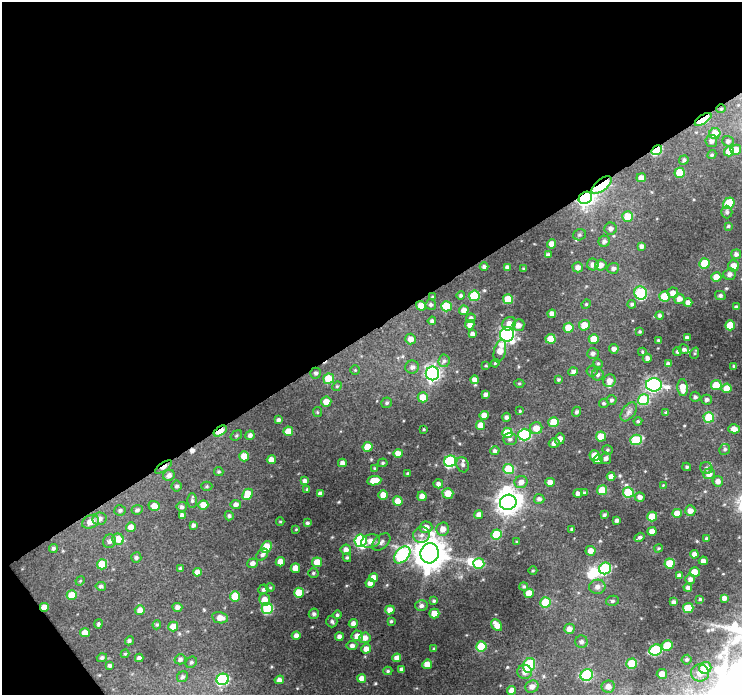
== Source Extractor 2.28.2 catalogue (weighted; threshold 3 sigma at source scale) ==
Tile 1 of 2 x 2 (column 1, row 1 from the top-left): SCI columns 1-740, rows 736-1428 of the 1482 x 1465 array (HDU 1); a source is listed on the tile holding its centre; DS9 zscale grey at full resolution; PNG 744 x 697 px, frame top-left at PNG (2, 2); each listed source drawn as its Kron ellipse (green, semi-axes under 4 px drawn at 4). Shown black and unused: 49% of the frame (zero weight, under 3 of 4 exposures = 1% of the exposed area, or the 3 px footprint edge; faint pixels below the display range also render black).
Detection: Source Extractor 2.28.2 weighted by HDU 2 'WHT'; one run over the whole footprint, this tile lists its part. Background 0.063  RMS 0.0099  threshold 0.0445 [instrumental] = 3 sigma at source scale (4.5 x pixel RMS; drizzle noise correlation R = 1.50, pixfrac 1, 0.0396/0.0396 arcsec/px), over >= 5 px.
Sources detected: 332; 3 inside a brighter object's white glare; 1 cosmic-ray / hot-pixel residue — neither listed nor drawn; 4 inside a brighter listed object's ellipse — not listed separately; the other 324 listed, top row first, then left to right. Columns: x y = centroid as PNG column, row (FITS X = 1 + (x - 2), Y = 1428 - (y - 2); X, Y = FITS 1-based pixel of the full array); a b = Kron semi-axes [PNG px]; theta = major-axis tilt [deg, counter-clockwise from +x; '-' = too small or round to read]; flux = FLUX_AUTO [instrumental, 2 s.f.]
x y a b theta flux
721 109 5 4 - 1.2
703 119 9 4 34 54
715 134 6 5 - 17
711 141 6 6 - 3.5
728 141 5 5 - 3
657 150 6 4 34 56
736 150 5 5 - 12
729 151 5 5 - 10
712 155 5 4 - 1.2
684 160 5 4 - 1.7
680 173 5 5 - 24
641 178 5 4 - 6.2
602 185 12 5 38 95
585 198 7 6 - 350
729 203 6 5 - 34
727 212 6 5 - 2.1
628 216 5 5 - 16
728 226 4 4 - 1.2
611 229 6 6 - 3.3
580 235 6 5 - 1.7
604 241 6 5 - 3
552 244 4 4 - 7.6
642 246 4 4 - 3.4
736 254 5 5 - 3
548 255 4 4 - 3.1
704 263 5 5 - 22
593 264 6 5 - 4.7
601 265 5 5 - 6.1
733 266 5 5 - 8.1
484 267 4 4 - 2.6
507 267 4 4 - 2.9
578 267 5 5 - 5.2
613 268 6 5 - 3
524 269 3 3 - 1.2
730 274 6 5 - 3.7
716 277 5 4 - 11
641 293 7 6 - 73
673 293 5 5 - 5.2
461 295 4 4 - 2
720 295 5 4 - 2.2
474 296 5 5 - 46
664 296 5 5 - 24
433 297 4 3 - 1.3
508 299 5 5 - 23
679 299 5 5 - 5.5
688 303 4 4 - 5.2
586 304 5 4 - 1.2
632 304 4 4 - 1.9
431 305 5 5 - 2.2
421 306 5 4 - 9.2
446 306 5 5 - 31
736 307 4 3 - 2
464 310 5 4 - 6.8
552 314 4 4 - 6
660 315 4 4 - 2.2
471 318 5 4 - 2.9
432 321 4 4 - 2.8
509 324 7 6 - 7.5
470 325 5 4 - 5.2
518 325 6 5 - 6.1
584 325 5 5 - 11
730 325 5 5 - 23
568 328 5 5 - 16
640 331 3 3 - 1.3
472 334 4 4 - 3.3
507 334 7 7 - 240
687 338 4 4 - 3.3
411 339 5 5 - 7.3
551 339 5 5 - 17
594 339 5 5 - 11
658 340 3 3 - 1.3
614 349 5 4 - 4.2
684 349 5 4 - 2.5
500 351 12 6 76 10
677 351 4 4 - 2.1
642 352 4 3 - 1
593 353 6 5 - 2.9
695 353 6 3 72 1.1
647 358 4 4 - 3.5
444 361 6 5 - 2.5
495 363 4 3 - 0.93
598 363 5 4 - 1.3
668 364 4 4 - 3.4
486 366 4 3 - 0.87
734 366 3 3 - 1.5
412 367 7 6 - 3.7
355 370 5 5 - 1.3
592 371 5 5 - 1.7
573 372 4 4 - 3.4
316 373 5 5 - 2.5
432 373 7 6 - 260
598 375 6 5 - 2.1
329 379 5 5 - 23
474 380 4 4 - 5.9
558 380 4 4 - 1.3
609 381 7 6 - 6.4
519 383 5 3 - 1
654 385 8 6 -1 230
716 385 5 5 - 22
337 386 5 4 - 1.2
683 388 8 5 -85 11
727 388 5 5 - 14
486 395 4 3 - 3
423 397 5 5 - 11
695 397 5 5 - 2.4
611 400 5 5 - 1.8
643 400 5 5 - 50
707 400 5 5 - 2.7
326 402 5 5 - 8.6
387 403 5 5 - 2
604 403 5 4 - 1.6
520 411 3 3 - 0.97
317 412 5 4 - 1.3
577 412 5 4 - 2.2
629 412 11 6 53 3.9
666 412 4 3 - 0.98
484 415 4 4 - 6.9
506 417 4 4 - 2.3
709 417 5 5 - 32
278 420 4 4 - 2.9
638 421 4 4 - 1.2
554 422 5 5 - 17
481 425 5 4 - 8.8
536 428 6 6 - 9.5
424 429 3 2 - 0.87
734 429 6 4 -14 7.7
220 431 7 4 34 27
288 431 5 4 - 12
507 433 5 5 - 25
236 435 6 4 36 1.5
250 435 5 4 - 3.2
525 435 6 6 - 86
601 436 5 5 - 18
510 439 7 5 0 2.4
560 439 6 5 - 5.3
636 440 6 5 - 42
554 443 5 4 - 4.6
367 447 5 5 - 19
725 449 5 5 - 1.9
607 450 5 4 - 1.4
495 451 4 4 - 2.5
398 453 5 4 - 7.4
244 456 5 5 - 13
594 456 5 5 - 14
606 458 5 5 - 3.5
271 460 4 4 - 8.5
598 460 5 4 - 5.3
450 461 6 5 - 110
342 463 4 4 - 3.9
383 463 5 4 - 1.4
463 465 8 6 -70 3
164 467 10 3 37 8.4
687 467 4 3 - 1.6
375 468 3 3 - 0.91
706 468 6 6 - 2.2
509 469 5 5 - 33
219 472 5 4 - 1.4
408 473 3 3 - 1.3
709 474 6 5 - 6
169 475 6 5 - 4.2
611 476 4 4 - 5.7
305 481 4 4 - 3.5
374 481 7 4 8 14
718 481 5 5 - 4.7
521 482 6 6 - 5.4
550 482 4 4 - 5.9
438 484 5 4 - 4
663 485 4 4 - 0.8
177 486 5 5 - 2.4
207 486 5 4 - 1.4
307 489 4 4 - 1.4
602 490 5 5 - 23
628 492 5 5 - 40
448 493 5 5 - 11
578 493 4 4 - 3.5
585 493 4 4 - 1.7
248 494 6 5 - 19
320 494 4 4 - 4.4
383 495 5 4 - 10
422 496 5 4 - 6
640 497 5 4 - 4.2
539 499 5 5 - 3
192 501 7 5 -89 2.2
398 501 5 5 - 12
508 502 8 7 - 850
236 504 5 4 - 4.1
203 505 5 5 - 9.7
154 506 5 5 - 8
182 507 5 4 - 2.1
120 510 6 5 - 2.2
137 510 5 4 - 2.2
690 511 5 5 - 5.7
677 513 5 4 - 11
479 514 4 4 - 4.7
182 515 4 4 - 3.5
604 515 4 3 - 1.9
229 516 4 4 - 2
652 516 5 5 - 15
99 519 7 6 - 5
617 520 4 4 - 3
280 521 4 3 - 0.86
90 522 9 6 24 9.7
307 523 3 3 - 2.1
193 525 4 3 - 2.4
131 527 5 5 - 7.4
426 527 6 6 - 7.6
296 529 3 3 - 0.8
443 529 7 6 - 7.7
572 529 4 3 - 1.2
652 531 4 4 - 7.4
496 534 5 5 - 26
421 535 8 8 - 5
639 537 5 4 - 2.3
118 539 6 5 - 13
707 539 4 4 - 2.1
109 541 7 6 - 3.7
361 541 6 6 - 80
371 541 9 7 13 7.7
381 542 11 6 43 3.7
517 542 4 3 - 1
267 547 6 5 - 23
53 548 4 4 - 2.1
658 548 4 3 - 1
346 550 5 5 - 4.5
591 551 5 5 - 6.5
430 553 10 9 - 1800
694 554 4 4 - 4.5
262 555 7 5 47 2.8
402 555 10 6 48 110
136 558 5 5 - 2.4
347 558 4 4 - 1.5
703 561 4 4 - 5.1
280 562 4 4 - 9.4
317 562 5 5 - 17
253 563 5 5 - 4.2
670 563 5 5 - 20
102 564 5 5 - 24
479 564 5 5 - 33
295 568 5 4 - 10
605 568 6 5 - 75
180 569 4 4 - 1.9
533 570 4 3 - 0.93
197 572 4 4 - 6.3
695 572 5 5 - 15
313 573 5 4 - 1.6
679 575 4 4 - 3
374 578 4 4 - 7.8
690 579 5 5 - 3.2
80 581 5 4 - 1.1
370 583 4 4 - 5
101 586 5 4 - 2.5
524 586 4 4 - 1.5
270 587 4 4 - 1.1
597 587 8 7 - 4.6
688 588 4 4 - 3.2
263 589 5 4 - 2.4
299 593 5 5 - 23
529 593 5 4 - 14
72 595 5 4 - 15
235 596 5 5 - 18
724 598 4 4 - 3.9
700 599 4 4 - 1.1
265 600 6 5 - 8.6
434 601 4 4 - 1.3
612 601 6 5 - 1.8
546 602 5 5 - 27
674 602 4 3 - 2.9
421 606 6 5 - 3
44 607 4 4 - 9.5
177 607 5 4 - 4.1
267 608 5 5 - 61
688 608 5 5 - 31
140 610 5 4 - 5
390 610 5 4 - 6.8
434 613 5 5 - 14
314 614 5 5 - 2.6
337 615 4 4 - 1.6
220 618 8 5 -10 7.1
391 621 3 3 - 1.3
332 622 6 5 - 2
353 623 4 4 - 5
98 624 4 4 - 1.7
157 625 5 4 - 1.3
497 625 6 4 -51 8.8
173 627 5 5 - 14
569 629 5 5 - 5.9
85 633 5 4 - 9.3
296 636 4 4 - 4.9
357 636 5 5 - 7.2
339 637 4 4 - 4.5
365 638 5 5 - 6.3
129 641 5 4 - 1.9
581 642 6 6 - 3.3
352 645 5 4 - 3.1
481 646 5 5 - 34
667 646 5 5 - 23
366 649 5 4 - 6.3
434 649 3 3 - 1.4
656 650 6 5 - 77
125 654 4 3 - 1.2
102 658 5 4 - 2.2
139 658 4 4 - 2.9
397 658 4 4 - 6.4
180 659 5 5 - 2.8
686 660 5 5 - 1.7
191 662 6 5 - 1.8
427 664 5 4 - 8.2
632 664 5 5 - 30
529 665 7 5 71 60
109 666 3 3 - 2.1
705 668 6 5 - 27
401 669 4 3 - 2.6
388 671 4 4 - 1.4
525 672 7 7 - 5.9
700 673 9 8 - 9
662 674 5 5 - 8.5
587 675 6 5 - 86
182 677 6 5 - 2
362 678 4 4 - 6.4
223 679 6 6 - 98
279 680 5 4 - 4.8
608 686 6 6 - 6.3
532 687 7 6 - 6.7
512 690 5 4 - 7
Overlapping masked pixels (flux is a lower limit): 9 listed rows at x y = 721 109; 703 119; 657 150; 602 185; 585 198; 421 306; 220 431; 164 467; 44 607